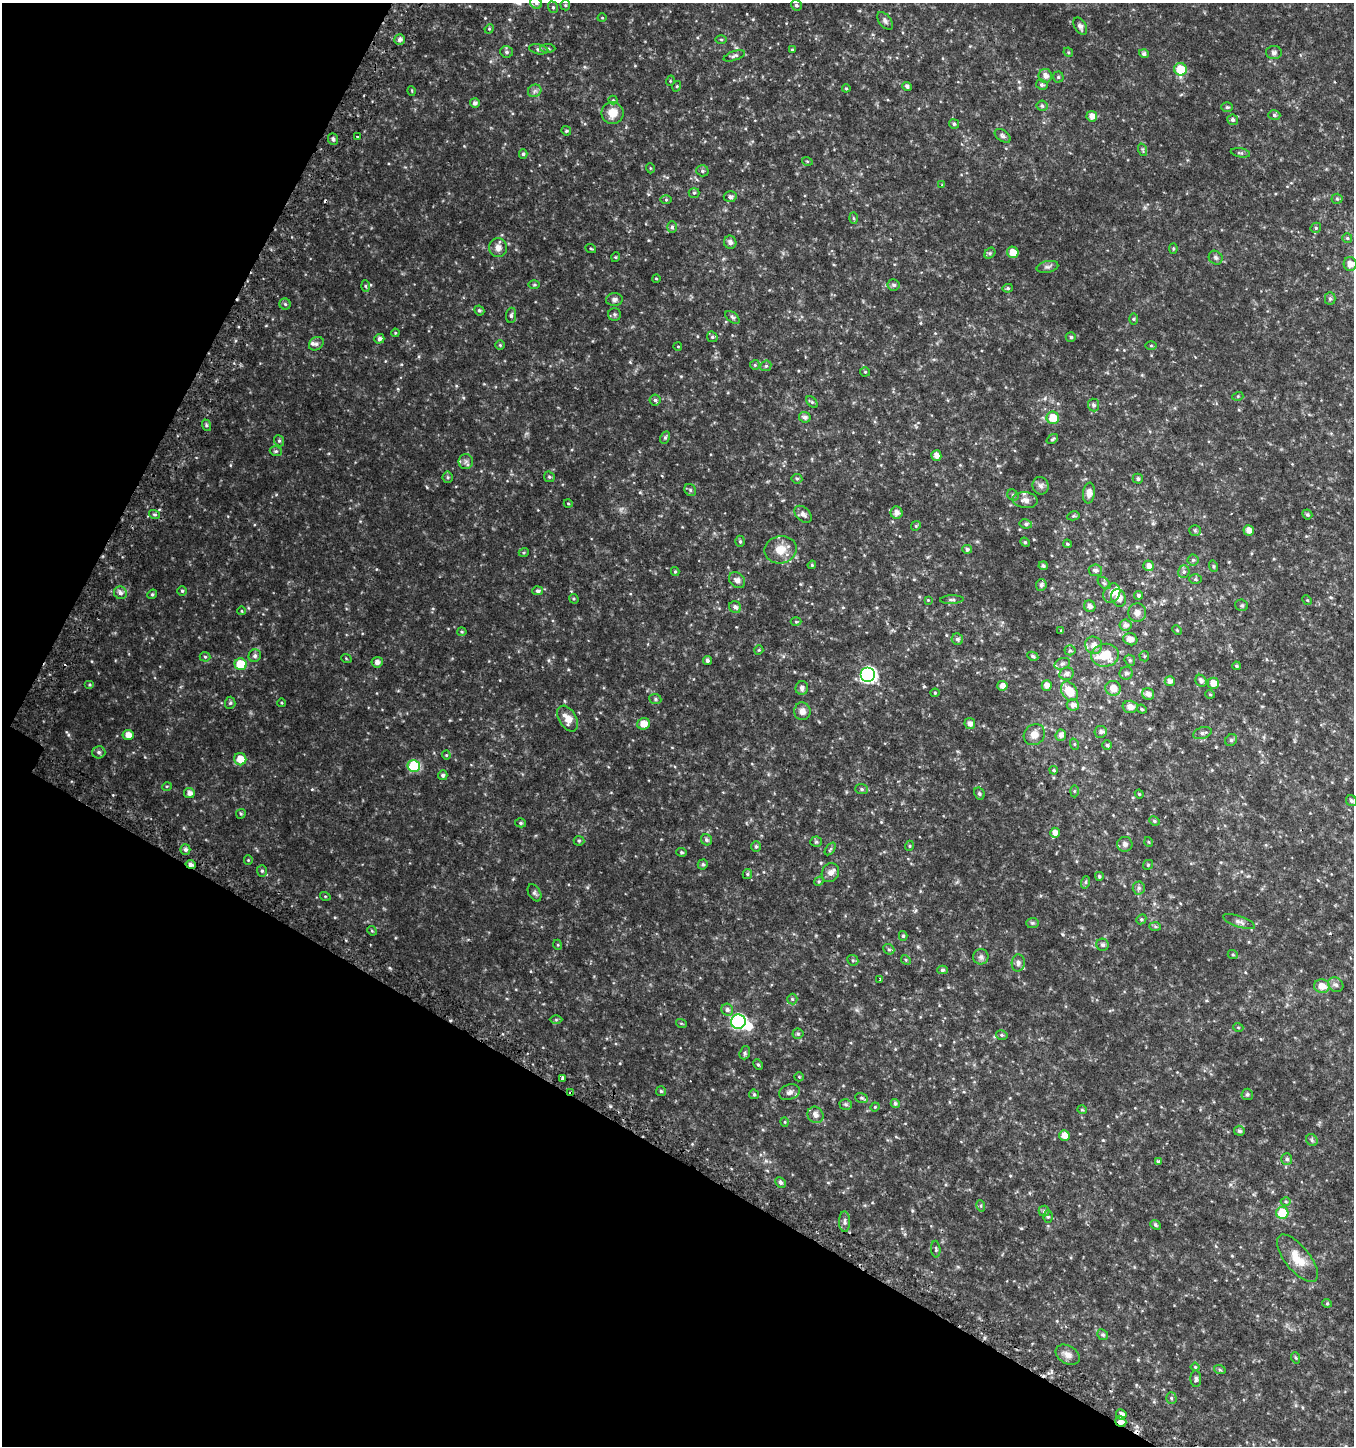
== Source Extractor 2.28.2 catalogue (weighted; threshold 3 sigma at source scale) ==
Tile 9 of 4 x 4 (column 1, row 3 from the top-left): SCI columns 254-1605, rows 1495-2938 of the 5982 x 5886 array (HDU 1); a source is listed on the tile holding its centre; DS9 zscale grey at full resolution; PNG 1356 x 1448 px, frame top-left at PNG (2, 3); each listed source drawn as its Kron ellipse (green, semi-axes under 4 px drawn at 4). Shown black and unused: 28% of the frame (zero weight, under 2 of 3 exposures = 3% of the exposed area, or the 3 px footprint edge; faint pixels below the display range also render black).
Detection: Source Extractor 2.28.2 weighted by HDU 2 'WHT'; one run over the whole footprint, this tile lists its part. Background 0.0503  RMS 0.0094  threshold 0.0423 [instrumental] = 3 sigma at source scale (4.5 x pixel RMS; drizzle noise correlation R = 1.50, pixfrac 1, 0.0396/0.0396 arcsec/px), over >= 5 px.
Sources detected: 327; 1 inside a brighter object's white glare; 3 cosmic-ray / hot-pixel residue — neither listed nor drawn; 5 inside a brighter listed object's ellipse — not listed separately; the other 318 listed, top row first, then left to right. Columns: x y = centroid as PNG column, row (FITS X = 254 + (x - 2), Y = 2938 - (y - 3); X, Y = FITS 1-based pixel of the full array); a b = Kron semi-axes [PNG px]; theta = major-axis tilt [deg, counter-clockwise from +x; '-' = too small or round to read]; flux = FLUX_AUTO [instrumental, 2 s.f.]
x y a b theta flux
536 3 6 5 - 2
565 5 5 5 - 1.1
796 5 6 5 - 1.7
553 7 6 5 - 1.4
602 18 5 3 - 0.69
885 21 10 6 -52 2.5
1080 26 9 6 -60 2.8
489 29 5 4 - 0.89
400 40 5 5 - 3
721 40 5 3 - 0.97
548 48 7 4 -1 1.4
539 49 10 5 -10 2
792 50 4 3 - 0.91
506 52 6 5 - 1.9
1068 52 5 4 - 0.98
1274 53 8 6 1 2.3
1144 54 5 4 - 2.3
734 56 11 4 19 2.2
1180 69 6 6 - 23
1045 76 7 6 - 4.3
1058 77 5 5 - 1.3
670 81 5 3 - 0.73
1042 85 6 5 - 1.9
677 86 5 3 - 0.88
907 86 5 4 - 2.4
846 88 4 4 - 0.86
412 91 5 3 - 0.68
535 91 7 6 - 2.4
613 100 4 4 - 0.89
475 103 5 5 - 2.6
1042 106 5 5 - 1.6
1227 107 6 5 - 1.3
612 113 11 11 - 11
1274 115 6 5 - 1.8
1092 116 5 5 - 6.1
1233 120 5 5 - 1.8
954 124 5 4 - 1.6
566 131 5 4 - 1.1
357 136 3 2 - 0.88
1003 136 9 5 -36 2.3
333 139 6 5 - 1.9
1143 150 6 4 -71 1.3
1240 153 10 4 -10 1.6
523 154 5 4 - 1.5
807 161 5 3 - 0.82
650 168 5 3 - 0.78
702 171 6 5 - 1.6
942 184 3 2 - 1.3
694 193 5 5 - 1.1
730 197 6 5 - 2.4
1337 199 5 5 - 1.3
666 200 5 4 - 1
853 218 6 4 -88 1
672 227 6 5 - 1.7
1316 228 5 5 - 1.3
1347 238 5 5 - 1.4
730 242 6 6 - 3.1
498 248 9 9 - 5.3
591 249 5 3 - 0.77
1173 249 5 4 - 1
1013 252 6 5 - 9.1
990 253 6 4 46 1.5
616 257 5 3 - 0.72
1216 258 7 6 - 2
1350 264 7 6 - 6.5
1047 267 11 5 12 2.6
656 278 4 3 - 0.65
534 285 6 4 1 1.1
894 285 6 5 - 2
365 286 6 4 -88 1.2
1008 288 5 4 - 1.3
1330 299 6 5 - 1.7
614 300 8 6 5 2.8
285 304 5 5 - 1.4
479 310 5 4 - 1.5
614 314 6 6 - 1.8
511 315 8 5 83 2.2
732 317 8 5 -37 1.8
1133 319 6 4 -90 1.2
395 333 4 3 - 0.79
712 337 5 5 - 1.3
1071 337 5 4 - 1.5
379 339 5 4 - 3
316 344 8 6 36 2.5
500 345 4 4 - 1
1151 345 5 3 - 0.88
678 347 4 3 - 0.62
755 365 5 5 - 1.3
766 366 6 5 - 1.4
865 372 5 5 - 0.93
1238 396 5 3 - 0.84
655 400 5 5 - 1.7
812 402 7 4 -45 1.3
1094 405 6 5 - 2.2
805 417 6 5 - 2.9
1053 418 6 6 - 15
206 425 6 4 -72 1.3
665 437 6 4 63 1.5
1052 439 6 4 36 1.2
279 441 6 4 -67 1.5
276 451 6 4 -18 1.4
936 456 5 5 - 5.1
466 461 7 7 - 2.7
448 477 5 5 - 1.4
549 477 6 5 - 1.3
797 479 5 5 - 1.2
1138 479 5 5 - 1.9
1041 486 9 8 - 3.3
690 490 6 5 - 1.5
1089 493 10 6 83 5.8
1013 495 6 5 - 1.3
1025 500 13 8 -7 4.7
568 503 4 3 - 0.71
897 513 6 6 - 4.5
154 514 5 3 - 1.2
803 514 10 6 -43 3.6
1307 514 5 4 - 1.5
1073 516 6 4 11 1.2
1026 524 6 4 -10 1.8
916 526 5 4 - 1.1
1195 530 5 5 - 1.3
1249 530 5 5 - 6
740 541 5 4 - 1.4
1025 542 5 4 - 1.2
1067 544 4 3 - 1
967 549 5 4 - 1.9
780 550 16 13 11 13
524 552 5 3 - 0.89
1193 560 5 5 - 1.6
812 565 4 3 - 0.9
1043 566 4 4 - 1.9
1149 566 5 5 - 4.8
1213 566 6 4 -74 1.2
1095 570 6 6 - 2.3
675 572 4 4 - 0.98
1184 572 6 5 - 2.1
1195 579 6 5 - 1.4
737 580 9 7 -46 3.4
1104 583 7 4 -43 1.8
1041 585 6 5 - 2.5
182 591 5 5 - 1.2
538 591 5 4 - 2.3
120 593 7 6 - 3.2
1112 593 10 8 60 6.2
152 594 5 4 - 1.2
1138 595 4 4 - 1.9
1118 598 9 7 -68 7
574 599 5 4 - 0.96
928 600 4 4 - 0.71
952 600 12 4 3 2
1307 600 5 4 - 0.93
1242 605 6 5 - 1.5
1090 606 6 5 - 3.6
735 607 6 5 - 3
242 611 4 3 - 0.73
1137 613 9 9 - 4.7
796 622 5 3 - 0.85
1125 625 6 5 - 3.4
1061 630 4 4 - 0.81
1177 630 5 3 - 0.85
462 632 4 4 - 1
957 639 6 5 - 2.1
1130 639 7 6 - 5.4
1094 645 9 8 - 6.1
759 650 5 4 - 0.9
1070 650 5 5 - 1.3
1105 655 14 11 7 20
255 656 6 6 - 2.3
1033 656 6 4 -28 1.6
1144 656 5 5 - 1.1
205 657 5 5 - 1.2
346 658 5 3 - 0.78
707 660 4 4 - 2.2
1130 660 6 5 - 1.4
377 662 5 5 - 3.8
241 664 6 6 - 24
1062 664 8 5 18 2.2
1236 666 4 3 - 1.1
1126 673 6 6 - 2.6
1067 674 7 6 - 3.5
868 675 7 7 - 160
1170 681 5 5 - 3.6
1201 681 6 5 - 2.6
1213 683 6 5 - 7.1
90 685 5 4 - 1.1
1002 686 5 5 - 5.1
1047 686 5 5 - 4.9
802 688 7 6 - 2.7
1113 688 8 7 - 8.2
1069 691 10 7 -57 17
935 693 4 4 - 0.81
1148 694 6 5 - 4.2
1210 694 5 3 - 0.75
655 699 6 5 - 1.5
230 703 6 5 - 1.6
282 703 4 3 - 0.78
1073 705 6 5 - 4
1130 707 7 6 - 5.7
1142 709 5 4 - 1.2
802 711 9 8 - 5.2
568 719 14 8 -59 9.4
970 723 5 5 - 4.3
644 724 6 5 - 7.6
1101 732 6 6 - 2.3
1202 733 10 5 16 2.8
128 735 5 5 - 5.8
1034 735 11 9 45 6.7
1061 735 6 5 - 3.6
1231 740 6 5 - 1.5
1074 744 6 3 -71 0.86
1107 745 5 5 - 1.6
99 752 6 6 - 2.2
446 755 4 4 - 0.91
240 759 6 6 - 11
414 766 6 6 - 45
1054 770 4 3 - 1
443 775 5 5 - 2.1
167 786 5 3 - 0.86
862 789 6 5 - 1.8
1074 791 6 4 89 1.1
189 793 5 5 - 4.3
979 793 6 5 - 1.7
1139 794 4 4 - 0.87
1351 801 6 5 - 1.9
241 814 5 4 - 1.2
1154 821 5 4 - 1.3
521 823 5 4 - 1.3
1055 833 5 5 - 5.2
706 840 6 5 - 2.1
579 841 5 5 - 1.1
816 842 5 5 - 1.3
1149 842 5 3 - 0.71
1125 844 7 7 - 2.9
909 846 5 3 - 0.78
756 847 5 4 - 1.4
185 849 5 5 - 2.4
830 849 7 3 53 1.2
682 852 5 4 - 1.2
248 860 4 4 - 0.89
191 864 5 4 - 3.1
703 864 5 5 - 1.6
1148 865 5 4 - 1.1
262 871 6 5 - 1.5
830 873 10 8 62 4.4
747 874 5 4 - 1.2
1099 876 4 4 - 1.3
819 881 5 4 - 0.96
1086 882 6 4 71 1.3
1139 888 6 6 - 1.9
534 893 9 6 -60 2.1
325 896 5 3 - 0.74
1141 919 5 4 - 1.2
1239 922 17 5 -19 3.7
1032 923 6 5 - 1.4
1155 927 6 4 -2 1.3
372 931 5 4 - 0.91
903 936 5 4 - 1.2
558 945 5 3 - 0.79
1103 945 6 6 - 2
889 949 6 5 - 1.4
1233 955 5 3 - 0.99
981 957 8 7 - 2.7
853 960 6 5 - 1.2
906 960 5 4 - 1.2
1018 963 8 6 85 2.9
943 970 5 4 - 1.6
880 980 3 3 - 1.6
1336 985 8 7 - 2.4
1322 986 8 7 - 8.9
792 999 5 5 - 1.2
727 1010 6 5 - 2.4
556 1020 6 4 0 1.1
738 1022 7 7 - 130
681 1023 5 3 - 0.79
1238 1027 5 3 - 0.78
798 1034 5 5 - 1.3
1002 1035 6 4 -16 1.4
745 1053 7 5 71 1.7
758 1064 5 4 - 1.3
799 1077 5 4 - 0.91
563 1078 3 3 - 3.2
661 1091 5 5 - 1.4
789 1092 10 7 21 3.7
571 1093 4 2 - 2.5
754 1094 5 4 - 1.1
1247 1094 6 5 - 1.7
861 1098 6 5 - 1.4
895 1103 4 4 - 1.8
846 1104 6 5 - 1.6
875 1107 4 4 - 0.87
1082 1110 5 4 - 0.92
815 1115 8 7 - 4.6
785 1122 5 3 - 0.74
1239 1131 5 5 - 1.8
1064 1136 5 5 - 7.2
1312 1140 6 5 - 1.6
1287 1159 6 5 - 2.2
1158 1161 4 3 - 2.3
780 1183 5 5 - 2.4
1286 1202 5 3 - 1
981 1206 6 3 -72 1.1
1044 1211 5 5 - 1.4
1282 1213 6 6 - 26
1048 1217 6 5 - 1.6
845 1222 10 5 -90 2.7
1155 1225 6 4 -42 1.5
936 1249 8 4 -85 1.4
1297 1258 29 12 -51 16
1327 1303 5 4 - 1.1
1103 1335 6 5 - 1.6
1068 1355 13 9 -32 5.5
1296 1358 6 3 -71 1.1
1195 1367 4 4 - 0.94
1220 1370 6 4 -18 1.2
1196 1379 8 5 -87 2.2
1171 1398 6 5 - 1.4
1121 1414 5 5 - 4.5
1121 1422 6 5 - 5.2
Overlapping masked pixels (flux is a lower limit): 3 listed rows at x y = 191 864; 571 1093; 1121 1422
Isophote crosses this tile's border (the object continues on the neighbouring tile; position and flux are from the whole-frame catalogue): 1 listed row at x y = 536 3
Unlisted compact peaks at least as high as the median listed source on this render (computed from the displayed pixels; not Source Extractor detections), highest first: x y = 610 1106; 68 735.